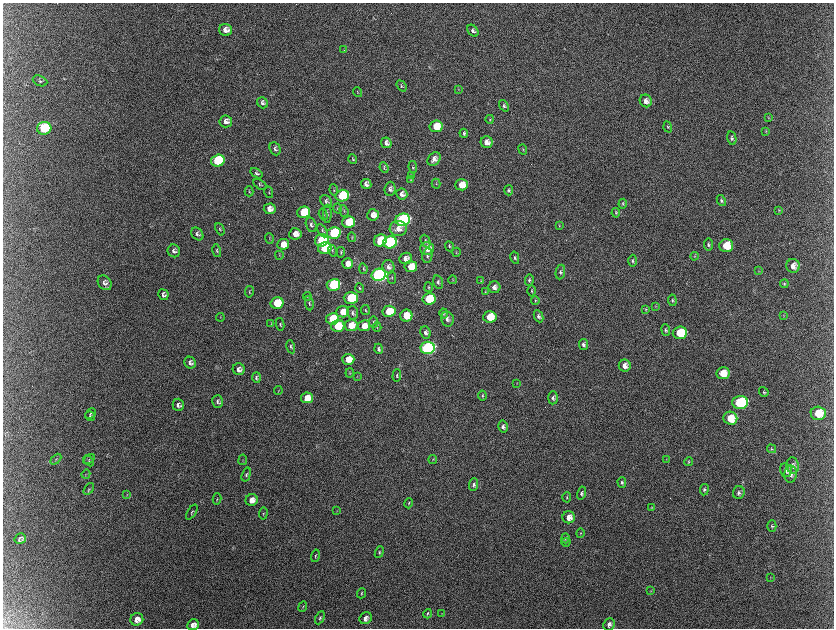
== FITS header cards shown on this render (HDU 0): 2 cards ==
NAXIS1  =                 1663 / length of data axis 1
NAXIS2  =                 1252 / length of data axis 2

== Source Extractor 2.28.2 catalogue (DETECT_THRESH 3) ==
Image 1663 x 1252 px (HDU 0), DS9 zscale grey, zoomed out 1/2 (1 PNG px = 2 x 2 image px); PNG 836 x 630 px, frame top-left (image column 2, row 1251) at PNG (3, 3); each listed source drawn as its Kron ellipse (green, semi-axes under 4 px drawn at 4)
Background 2220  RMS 34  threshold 103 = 3 sigma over >= 5 px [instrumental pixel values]
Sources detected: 224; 9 cannot appear on this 1/2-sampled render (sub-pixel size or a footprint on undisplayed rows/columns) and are neither listed nor drawn; the other 215 listed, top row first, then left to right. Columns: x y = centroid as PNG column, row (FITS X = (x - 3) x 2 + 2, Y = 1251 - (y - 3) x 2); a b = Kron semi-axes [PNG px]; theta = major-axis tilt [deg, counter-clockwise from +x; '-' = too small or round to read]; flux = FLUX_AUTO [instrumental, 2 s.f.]
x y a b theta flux
226 30 6 6 - 5.3e+04
473 31 7 4 -52 2.1e+04
344 50 3 3 - 4.7e+03
40 81 7 5 -23 1.1e+04
401 86 6 3 -52 9.1e+03
458 89 3 2 - 3.9e+03
357 92 5 3 - 6.5e+03
646 101 6 6 - 4.2e+04
262 103 6 5 - 1.9e+04
504 106 6 4 -54 1.4e+04
769 118 3 2 - 2.9e+03
490 119 4 3 - 6.5e+03
226 121 6 6 - 3.8e+04
436 126 7 5 10 1.7e+05
668 127 5 3 - 8.3e+03
44 128 7 6 - 4.7e+05
766 132 4 3 - 5.2e+03
464 133 4 3 - 1.2e+04
732 138 7 4 -78 1.6e+04
487 142 6 6 - 5.4e+04
386 143 6 5 - 2.9e+04
275 149 7 5 -64 2.0e+04
523 150 5 3 - 6.3e+03
353 159 5 2 - 5.9e+03
434 159 7 5 52 4.0e+04
218 161 7 6 - 6.4e+05
413 167 6 3 -82 1.0e+04
384 168 5 3 - 8.4e+03
257 173 7 4 -35 1.5e+04
411 176 3 2 - 3.6e+03
410 180 3 2 - 4.0e+03
366 184 5 5 - 2.9e+04
436 184 5 2 - 4.5e+03
260 185 7 4 -32 9.2e+03
462 185 6 5 - 1.3e+05
390 189 7 5 85 2.4e+04
334 190 5 2 - 6.2e+03
509 190 5 3 - 1.1e+04
249 191 5 2 - 5.5e+03
269 192 6 2 -76 5.5e+03
402 194 5 5 - 3.5e+04
342 196 7 6 - 4.7e+05
326 201 7 5 -52 1.7e+04
721 201 6 4 -63 1.4e+04
623 204 5 3 - 8.6e+03
337 208 5 2 - 5.6e+03
270 209 6 5 - 5.1e+04
779 210 4 3 - 5.9e+03
344 211 6 2 -73 7.8e+03
304 212 6 5 - 3.4e+05
616 213 5 3 - 8.4e+03
327 214 9 4 -90 1.4e+04
323 215 6 3 -74 7.2e+03
373 215 6 5 - 6.2e+04
403 220 7 6 - 1.9e+06
348 222 6 5 - 2.6e+05
311 225 8 5 -75 1.9e+04
559 226 3 3 - 4.6e+03
220 229 6 3 -66 8.9e+03
398 229 8 7 - 5.9e+04
322 231 7 4 -59 1.1e+04
334 233 7 6 - 7.3e+05
197 234 7 5 -49 1.7e+04
295 234 6 5 - 6.9e+04
352 237 5 3 - 6.5e+03
269 239 5 2 - 5.3e+03
322 240 7 6 - 6.8e+05
380 240 6 6 - 2.7e+05
426 241 6 4 -65 1.5e+04
390 242 7 6 - 1.2e+06
283 244 6 5 - 9.5e+04
709 245 6 4 -81 1.5e+04
449 246 5 3 - 8.7e+03
726 246 7 6 - 1.6e+05
325 248 7 6 - 4.6e+05
427 248 7 6 - 1.1e+05
174 251 6 6 - 2.2e+04
217 251 6 4 -76 1.0e+04
332 251 5 3 - 9.2e+03
341 252 5 2 - 6.7e+03
456 252 4 2 - 4.0e+03
279 255 4 2 - 4.1e+03
427 256 7 5 80 1.9e+04
695 256 4 3 - 6.8e+03
406 258 6 5 - 4.1e+04
515 258 6 4 -77 1.3e+04
633 261 6 4 -89 1.4e+04
348 264 5 5 - 6.7e+04
793 266 7 6 - 5.9e+04
388 267 7 6 - 3.1e+04
411 267 6 5 - 1.5e+05
363 269 5 3 - 7.1e+03
759 271 3 2 - 3.8e+03
560 272 7 4 79 1.6e+04
379 275 7 6 - 3.2e+06
392 277 6 3 -86 1.0e+04
452 280 4 3 - 4.8e+03
529 280 6 4 84 1.3e+04
481 281 3 2 - 3.7e+03
438 282 7 5 -75 1.7e+04
105 283 8 6 -53 2.7e+04
784 284 4 4 - 9.8e+03
333 285 7 6 - 7.8e+05
429 287 5 2 - 6.1e+03
494 287 6 6 - 3.7e+04
360 288 4 3 - 6.3e+03
531 291 5 4 - 1.0e+04
249 292 6 3 81 7.3e+03
485 292 4 3 - 5.4e+03
163 295 5 5 - 2.1e+04
307 297 4 2 - 4.6e+03
351 298 7 6 - 3.1e+05
429 299 6 5 - 4.1e+05
535 300 4 3 - 6.9e+03
672 300 6 4 -83 1.1e+04
277 303 6 5 - 3.2e+05
309 303 7 4 -81 1.2e+04
656 306 4 3 - 5.7e+03
646 309 4 4 - 7.1e+03
365 310 5 2 - 5.8e+03
389 311 6 5 - 2.5e+05
343 312 6 6 - 1.0e+05
353 313 7 5 -82 2.0e+04
444 313 5 3 - 8.3e+03
406 316 6 6 - 1.2e+05
538 316 6 4 -65 1.7e+04
784 316 3 3 - 3.9e+03
220 317 4 2 - 3.7e+03
490 317 6 5 - 2.0e+05
332 319 6 5 - 2.9e+05
447 319 7 6 - 2.8e+04
373 322 5 2 - 6.6e+03
271 324 4 2 - 4.2e+03
280 324 6 3 -78 8.8e+03
351 325 6 5 - 1.3e+05
338 326 6 6 - 2.5e+05
364 326 6 5 - 7.7e+04
377 327 5 3 - 6.2e+03
666 330 6 4 -82 1.4e+04
425 333 6 5 - 2.6e+04
680 333 7 6 - 2.9e+05
584 344 5 4 - 2.1e+04
291 347 7 4 -77 1.2e+04
428 348 7 6 - 2.6e+06
379 349 5 4 - 2.0e+04
348 359 6 5 - 1.1e+05
190 363 6 5 - 2.3e+04
625 366 6 6 - 4.9e+04
239 369 6 6 - 3.2e+04
350 373 4 3 - 7.0e+03
723 373 6 6 - 1.3e+05
357 376 3 2 - 2.3e+03
397 376 6 3 88 1.1e+04
257 378 5 4 - 1.6e+04
517 384 3 2 - 2.8e+03
278 391 4 2 - 3.3e+03
764 392 5 4 - 1.2e+04
482 396 5 4 - 9.6e+03
307 398 6 5 - 1.3e+05
553 398 6 5 - 1.7e+04
218 402 6 5 - 1.7e+04
740 402 8 6 3 7.0e+05
178 405 6 5 - 2.4e+04
818 413 7 6 - 1.7e+05
90 414 6 3 45 7.7e+03
90 416 5 4 - 9.3e+03
730 418 7 6 - 1.6e+05
503 427 6 5 - 2.3e+04
771 449 5 4 - 9.4e+03
56 459 6 2 45 6.8e+03
89 459 6 2 32 6.1e+03
433 459 4 2 - 4.8e+03
666 459 3 2 - 3.2e+03
243 460 5 1 - 3.5e+03
89 461 6 3 -45 6.6e+03
689 462 4 4 - 8.5e+03
793 466 8 6 -83 3.9e+04
786 470 7 6 - 3.6e+04
86 474 5 2 - 4.2e+03
791 474 8 6 85 3.4e+04
246 475 7 3 73 1.2e+04
622 482 5 4 - 1.4e+04
474 485 6 4 86 1.7e+04
89 489 6 3 54 8.5e+03
704 490 6 4 82 1.3e+04
581 493 7 4 77 1.8e+04
739 493 6 6 - 2.1e+04
127 495 4 2 - 4.9e+03
567 497 5 3 - 7.2e+03
217 499 6 2 76 4.9e+03
252 500 6 5 - 5.2e+04
409 503 5 3 - 7.5e+03
651 507 4 3 - 4.3e+03
337 511 3 2 - 3.0e+03
192 512 8 4 57 1.2e+04
263 514 6 3 81 7.0e+03
569 517 6 6 - 6.9e+04
772 526 6 4 -90 1.2e+04
580 533 5 3 - 6.1e+03
565 538 5 4 - 9.5e+03
20 539 6 5 - 1.8e+04
566 542 4 4 - 9.4e+03
379 552 6 3 68 8.7e+03
315 556 6 3 75 9.1e+03
770 577 3 2 - 3.8e+03
650 591 4 3 - 5.0e+03
361 593 5 2 - 6.4e+03
303 606 5 3 - 6.2e+03
442 613 3 2 - 2.6e+03
428 614 5 3 - 9.5e+03
320 618 7 4 62 1.2e+04
366 618 6 5 - 3.6e+04
137 619 6 6 - 5.3e+04
193 625 6 5 - 4.8e+04
609 625 6 5 - 2.9e+04
At the frame edge (FLAGS 8, measured only in part): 1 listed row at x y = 193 625
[9 sub-pixel or undisplayed-footprint detections neither listed nor drawn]